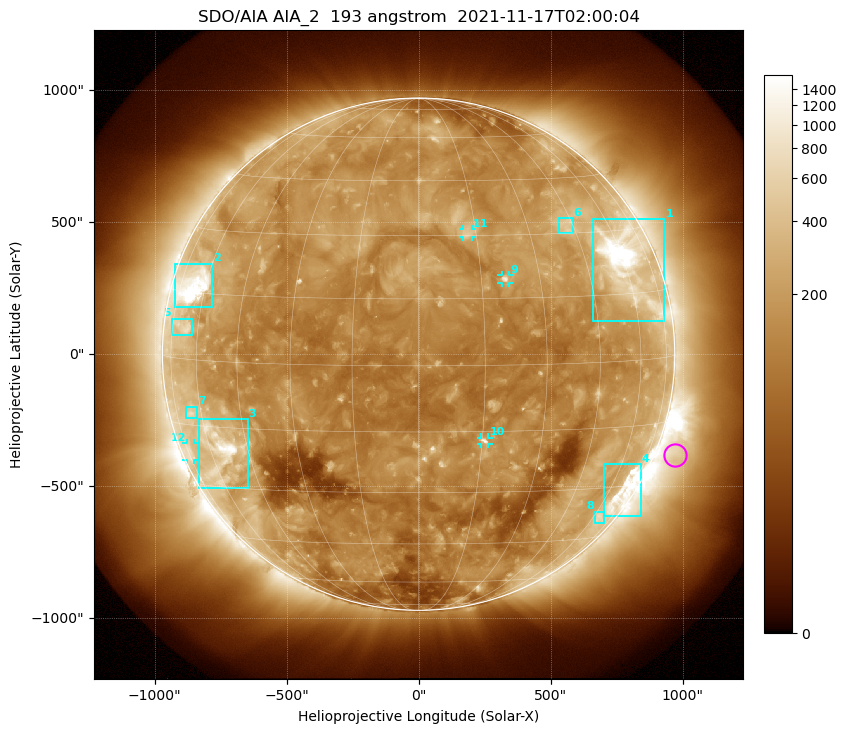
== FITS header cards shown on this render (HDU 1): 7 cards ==
TELESCOP= 'SDO/AIA '           / For AIA: SDO/AIA
INSTRUME= 'AIA_2   '           / For AIA: AIA_ATA1, AIA_ATA2, AIA_ATA3 or AIA_AT
WAVELNTH=                  193 / [angstrom] Wavelength
WAVEUNIT= 'angstrom'           / Wavelength unit: angstrom
DATE-OBS= '2021-11-17T02:00:04.843' / [ISO] Date when observation started; ISO 8
CTYPE1  = 'HPLN-TAN'           / CTYPE1: HPLN
CTYPE2  = 'HPLT-TAN'           / CTYPE2: HPLT

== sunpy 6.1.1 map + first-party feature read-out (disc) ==
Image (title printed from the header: SDO/AIA AIA_2  193 angstrom  2021-11-17T02:00:04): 1024 x 1024 px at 2.4 arcsec/px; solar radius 971 arcsec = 404 px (full disc in frame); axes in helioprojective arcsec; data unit not stated in the header (colour bar unlabelled)
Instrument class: DISC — disc imager (sunpy class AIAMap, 193 A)
Bright regions (active regions / flare kernels): reference = the median radial profile (limb darkening/brightening removed); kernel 9 px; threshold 5 sigma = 278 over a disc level ~141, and >= 1.15x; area >= 12 px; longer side >= 10 px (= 24 arcsec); searched inside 0.97 R_sun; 12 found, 12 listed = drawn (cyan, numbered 1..; 4 of them under ~33 arcsec drawn as corner ticks so the feature stays visible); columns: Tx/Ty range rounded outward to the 5 arcsec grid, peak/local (2 s.f.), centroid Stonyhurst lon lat
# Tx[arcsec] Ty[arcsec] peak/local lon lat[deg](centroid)
1 660..930 125..510 16 +60 +22
2 -925..-780 175..345 16 -66 +17
3 -830..-645 -510..-245 9.6 -56 -21
4 700..845 -615..-415 6.7 +67 -31
5 -935..-860 75..135 3.6 -67 +7
6 530..585 460..515 3.5 +43 +32
7 -880..-840 -245..-200 3.1 -65 -12
8 665..705 -640..-595 2.7 +64 -38
9 315..345 270..300 6 +21 +19
10 235..265 -340..-315 6 +16 -17
11 165..205 445..475 3.5 +13 +31
12 -880..-850 -400..-335 2.5 -72 -22
Off-limb structures (1.02-1.3 R_sun): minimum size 162 px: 8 found; the strongest spans PA ~225..270 deg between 1.02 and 1.3 R_sun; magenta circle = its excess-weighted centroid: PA ~250 deg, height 1.07 R_sun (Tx ~970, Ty ~-380 arcsec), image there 2.2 x the reference